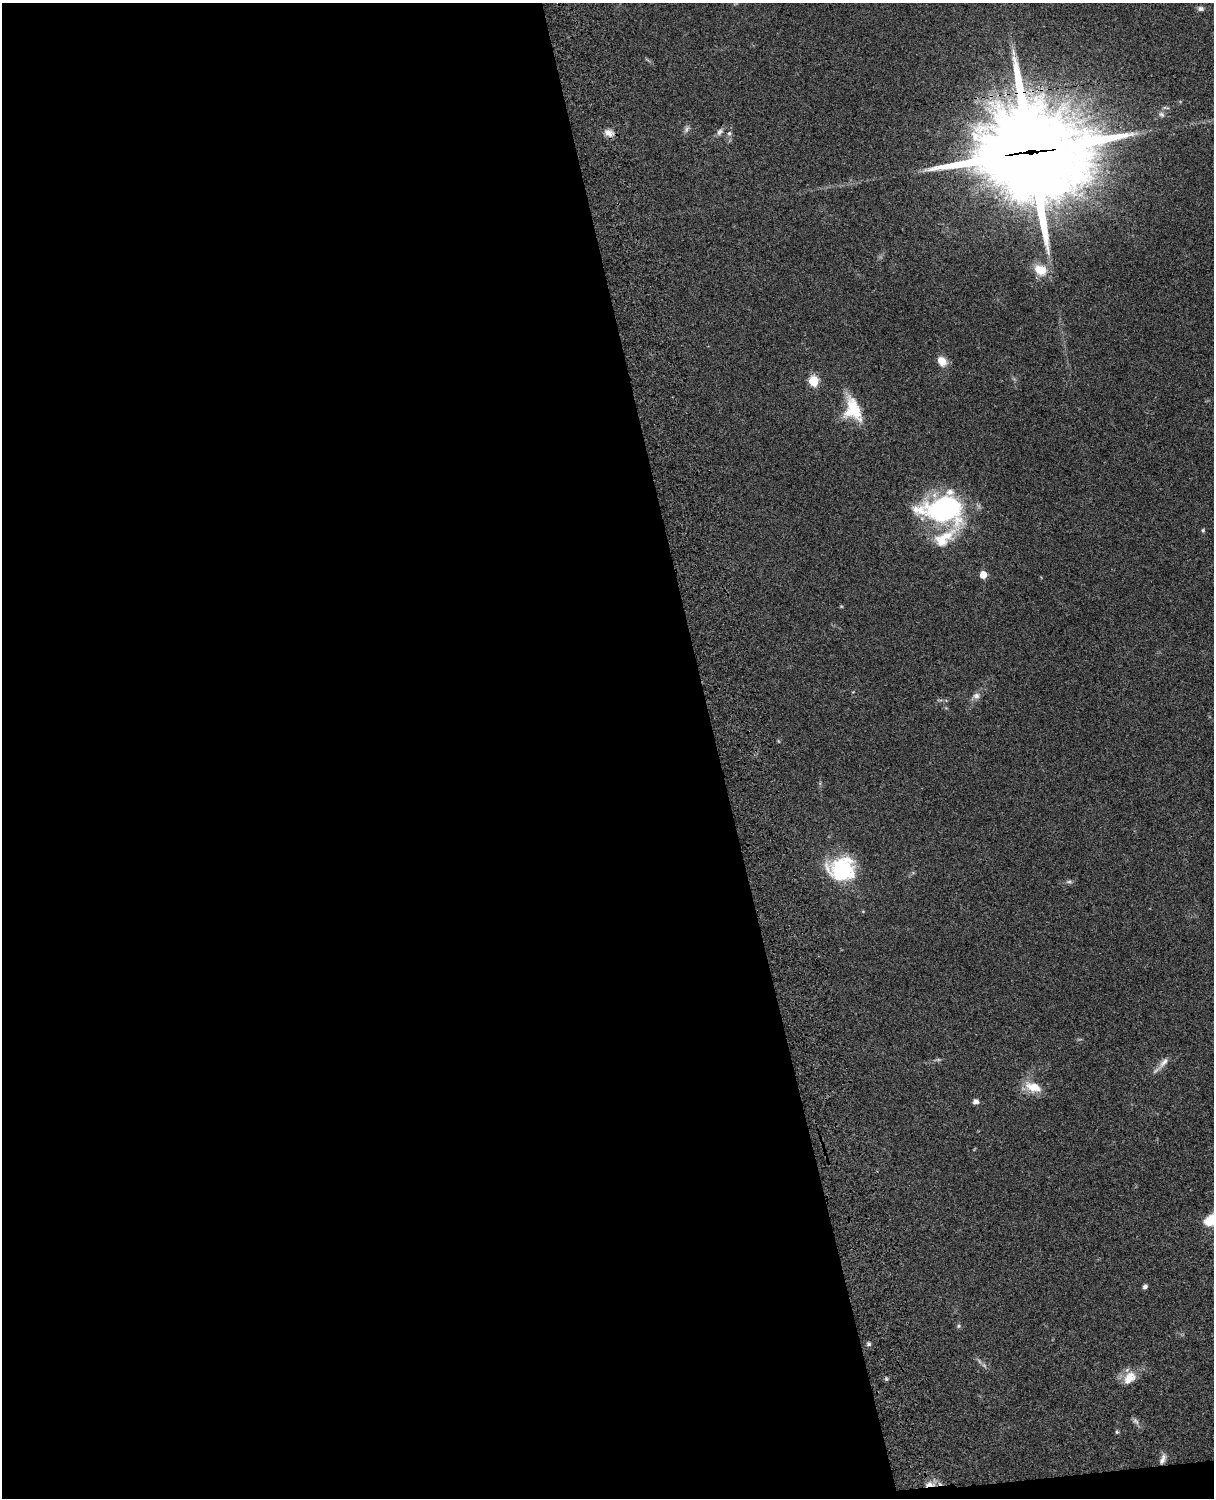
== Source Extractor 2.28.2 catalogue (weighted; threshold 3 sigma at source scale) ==
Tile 9 of 4 x 3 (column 1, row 3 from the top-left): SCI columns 121-1332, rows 277-1772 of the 5088 x 4927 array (HDU 1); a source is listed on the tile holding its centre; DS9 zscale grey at full resolution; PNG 1216 x 1500 px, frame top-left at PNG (2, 3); no overlay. Shown black and unused: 60% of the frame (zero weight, under 3 of 4 exposures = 6% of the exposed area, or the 3 px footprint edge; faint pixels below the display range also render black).
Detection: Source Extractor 2.28.2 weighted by HDU 2 'WHT'; one run over the whole footprint, this tile lists its part. Background 0.0758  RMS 0.0059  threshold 0.0264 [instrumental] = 3 sigma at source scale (4.5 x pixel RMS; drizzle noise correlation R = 1.50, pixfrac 1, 0.05/0.05 arcsec/px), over >= 5 px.
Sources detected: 37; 2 too faint to see at this stretch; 1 cosmic-ray / hot-pixel residue — not listed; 1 inside a brighter listed object's ellipse — not listed separately; the other 33 listed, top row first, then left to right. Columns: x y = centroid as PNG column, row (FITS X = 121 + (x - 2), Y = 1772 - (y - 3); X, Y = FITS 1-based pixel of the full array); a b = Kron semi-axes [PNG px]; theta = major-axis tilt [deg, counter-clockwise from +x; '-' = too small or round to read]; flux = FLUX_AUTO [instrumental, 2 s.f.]
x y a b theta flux
1200 9 8 6 -1 1.7
1166 108 10 4 -6 0.99
1161 114 9 6 -44 1.7
686 129 11 6 66 1.9
720 132 11 7 53 2.2
609 133 12 8 -26 4.2
729 133 7 5 68 1.4
1031 152 40 36 -4 8200
1040 270 17 13 -25 10
942 361 12 9 -51 6.3
814 381 6 5 - 37
853 409 31 19 -70 21
944 509 35 28 1 100
1203 530 5 4 - 0.75
944 538 54 18 38 22
983 575 5 5 - 12
841 606 5 3 - 0.51
976 696 10 9 - 2.9
778 741 6 3 -71 0.55
842 869 29 25 -2 45
1069 882 10 4 -4 1.3
938 1060 7 4 0 0.96
1164 1062 22 7 49 4.4
1033 1087 23 12 -20 11
976 1101 7 6 - 2.1
1211 1220 17 11 27 14
1145 1287 6 5 - 1.5
958 1326 6 5 - 0.99
869 1344 6 6 - 1.2
1130 1378 21 14 49 8.9
1117 1432 5 5 - 0.77
1163 1459 14 6 66 3
930 1484 15 6 3 4.5
Overlapping masked pixels (flux is a lower limit): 2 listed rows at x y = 1031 152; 930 1484
Isophote crosses this tile's border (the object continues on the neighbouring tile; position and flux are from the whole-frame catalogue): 1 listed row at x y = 1211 1220